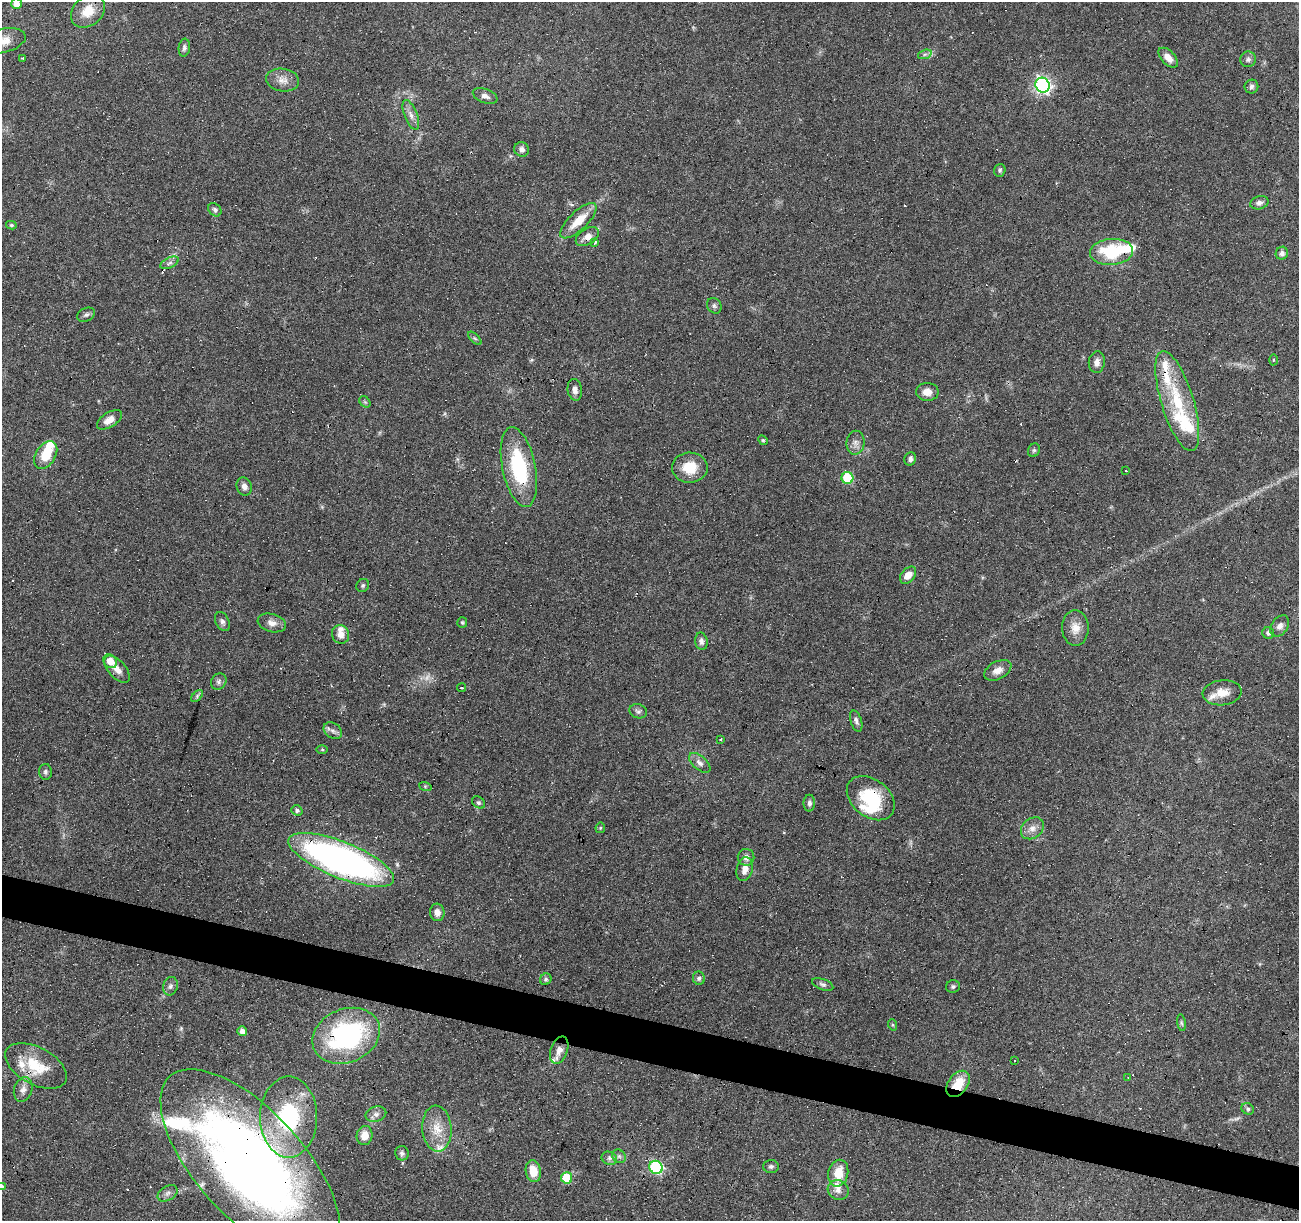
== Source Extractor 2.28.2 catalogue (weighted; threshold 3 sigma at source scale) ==
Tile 6 of 4 x 4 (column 2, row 2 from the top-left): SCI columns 1298-2594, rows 2652-3870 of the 5191 x 5367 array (HDU 1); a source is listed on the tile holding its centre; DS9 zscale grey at full resolution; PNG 1301 x 1223 px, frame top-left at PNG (2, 2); each listed source drawn as its Kron ellipse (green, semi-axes under 4 px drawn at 4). Shown black and unused: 4% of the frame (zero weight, under 4 of 8 exposures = <1% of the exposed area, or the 3 px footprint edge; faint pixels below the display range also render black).
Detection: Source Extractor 2.28.2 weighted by HDU 2 'WHT'; one run over the whole footprint, this tile lists its part. Background 0.0351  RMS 0.0019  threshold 0.00791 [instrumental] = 3 sigma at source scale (4.09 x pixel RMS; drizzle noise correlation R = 1.36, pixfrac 0.8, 0.0396/0.0396 arcsec/px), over >= 5 px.
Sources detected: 132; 1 too faint to see at this stretch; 2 inside a brighter object's white glare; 8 cosmic-ray / hot-pixel residue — neither listed nor drawn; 10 inside a brighter listed object's ellipse — not listed separately; the other 111 listed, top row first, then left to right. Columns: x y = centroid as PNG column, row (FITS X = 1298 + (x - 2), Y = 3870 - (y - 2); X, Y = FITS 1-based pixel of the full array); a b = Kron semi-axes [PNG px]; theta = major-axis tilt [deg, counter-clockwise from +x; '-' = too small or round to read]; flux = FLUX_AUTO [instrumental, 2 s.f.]
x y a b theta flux
16 4 5 5 - 1.4
88 11 19 14 41 3.4
4 41 22 12 14 2.3
184 48 9 5 84 0.48
925 54 7 4 19 0.39
22 58 3 3 - 0.37
1168 58 12 6 -47 1.5
1248 59 8 8 - 0.59
282 80 16 11 -8 1.6
1042 85 7 7 - 50
1251 87 7 6 - 0.52
485 96 13 7 -21 0.88
411 115 16 6 -69 1.1
522 149 7 7 - 0.79
1000 170 6 5 - 0.34
1259 203 9 6 15 0.67
215 210 7 5 -46 0.43
578 221 23 9 44 3.7
11 225 5 4 - 0.26
587 237 13 8 32 1.5
595 242 3 2 - 0.55
1112 252 21 13 5 11
1282 253 6 6 - 0.61
169 263 10 5 27 0.51
714 306 8 6 -54 0.47
86 315 9 6 26 0.49
475 338 8 3 -44 0.27
1273 360 5 3 - 0.17
1097 362 11 8 83 1
575 390 11 7 -82 1
927 392 11 9 0 1.5
1177 401 52 16 -73 10
365 402 6 5 - 0.27
109 420 14 7 33 1.5
763 440 5 4 - 0.24
855 443 12 9 82 1
1034 450 7 5 63 0.33
46 455 15 10 57 4.2
910 459 7 5 68 0.55
519 467 41 16 -79 14
690 468 18 15 -2 4.3
1126 471 3 3 - 0.42
847 478 6 6 - 10
244 486 9 7 -68 0.92
908 575 10 6 49 1.6
363 585 7 6 - 0.36
222 622 10 6 -64 0.64
462 622 5 5 - 0.24
272 623 14 9 -16 1.3
1280 626 12 8 55 1
1075 628 18 13 -89 2.1
1268 633 6 5 - 0.57
340 634 9 8 - 1.3
701 641 9 6 -79 0.64
110 661 7 6 - 2.2
117 669 16 8 -49 1.5
998 670 14 8 28 1.4
219 681 8 7 - 0.59
461 688 4 2 - 0.25
1222 693 19 12 6 2.3
197 696 7 4 47 0.32
638 711 9 7 -18 0.53
856 721 11 5 -73 0.57
333 731 10 7 -35 0.78
721 739 3 3 - 0.22
322 750 6 4 -1 0.22
700 763 13 6 -41 0.9
45 772 8 6 -87 0.48
425 786 6 4 -19 0.23
871 798 27 18 -39 9.6
478 802 7 5 -36 0.37
809 803 8 6 89 0.56
297 810 6 5 - 0.42
600 828 5 5 - 0.22
1032 828 12 10 39 1.4
746 857 8 8 - 0.85
341 860 56 18 -22 78
745 869 12 8 75 1.6
437 912 9 7 -83 1.1
699 978 7 6 - 0.47
546 979 6 5 - 0.37
823 984 11 5 -20 0.49
170 986 9 7 73 0.58
953 986 7 6 - 0.37
1181 1023 8 4 -81 0.35
893 1025 6 4 -71 0.19
242 1031 5 4 - 0.9
346 1036 35 26 22 30
559 1050 14 8 70 1.6
1014 1061 3 3 - 0.75
36 1066 33 18 -29 6.4
1128 1078 2 2 - 0.19
958 1084 15 9 53 4.2
23 1089 12 9 71 1.1
1248 1109 6 5 - 0.4
376 1114 10 7 18 0.7
289 1117 40 28 90 18
437 1129 23 14 -85 3.7
365 1135 9 8 - 1.9
402 1153 7 6 - 0.48
619 1156 7 6 - 0.46
609 1158 8 6 -23 0.59
250 1164 119 53 -47 180
771 1166 8 6 1 0.47
656 1167 7 6 - 24
533 1171 11 7 -79 3
838 1173 13 10 76 3.2
567 1178 6 5 - 6.7
2 1186 3 2 - 0.45
838 1190 11 9 -33 1.2
168 1193 11 7 30 0.74
Overlapping masked pixels (flux is a lower limit): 10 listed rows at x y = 587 237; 519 467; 871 798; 341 860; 346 1036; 36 1066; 958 1084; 289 1117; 250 1164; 567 1178
Isophote crosses this tile's border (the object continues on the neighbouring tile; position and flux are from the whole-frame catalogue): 3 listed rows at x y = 16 4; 4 41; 2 1186